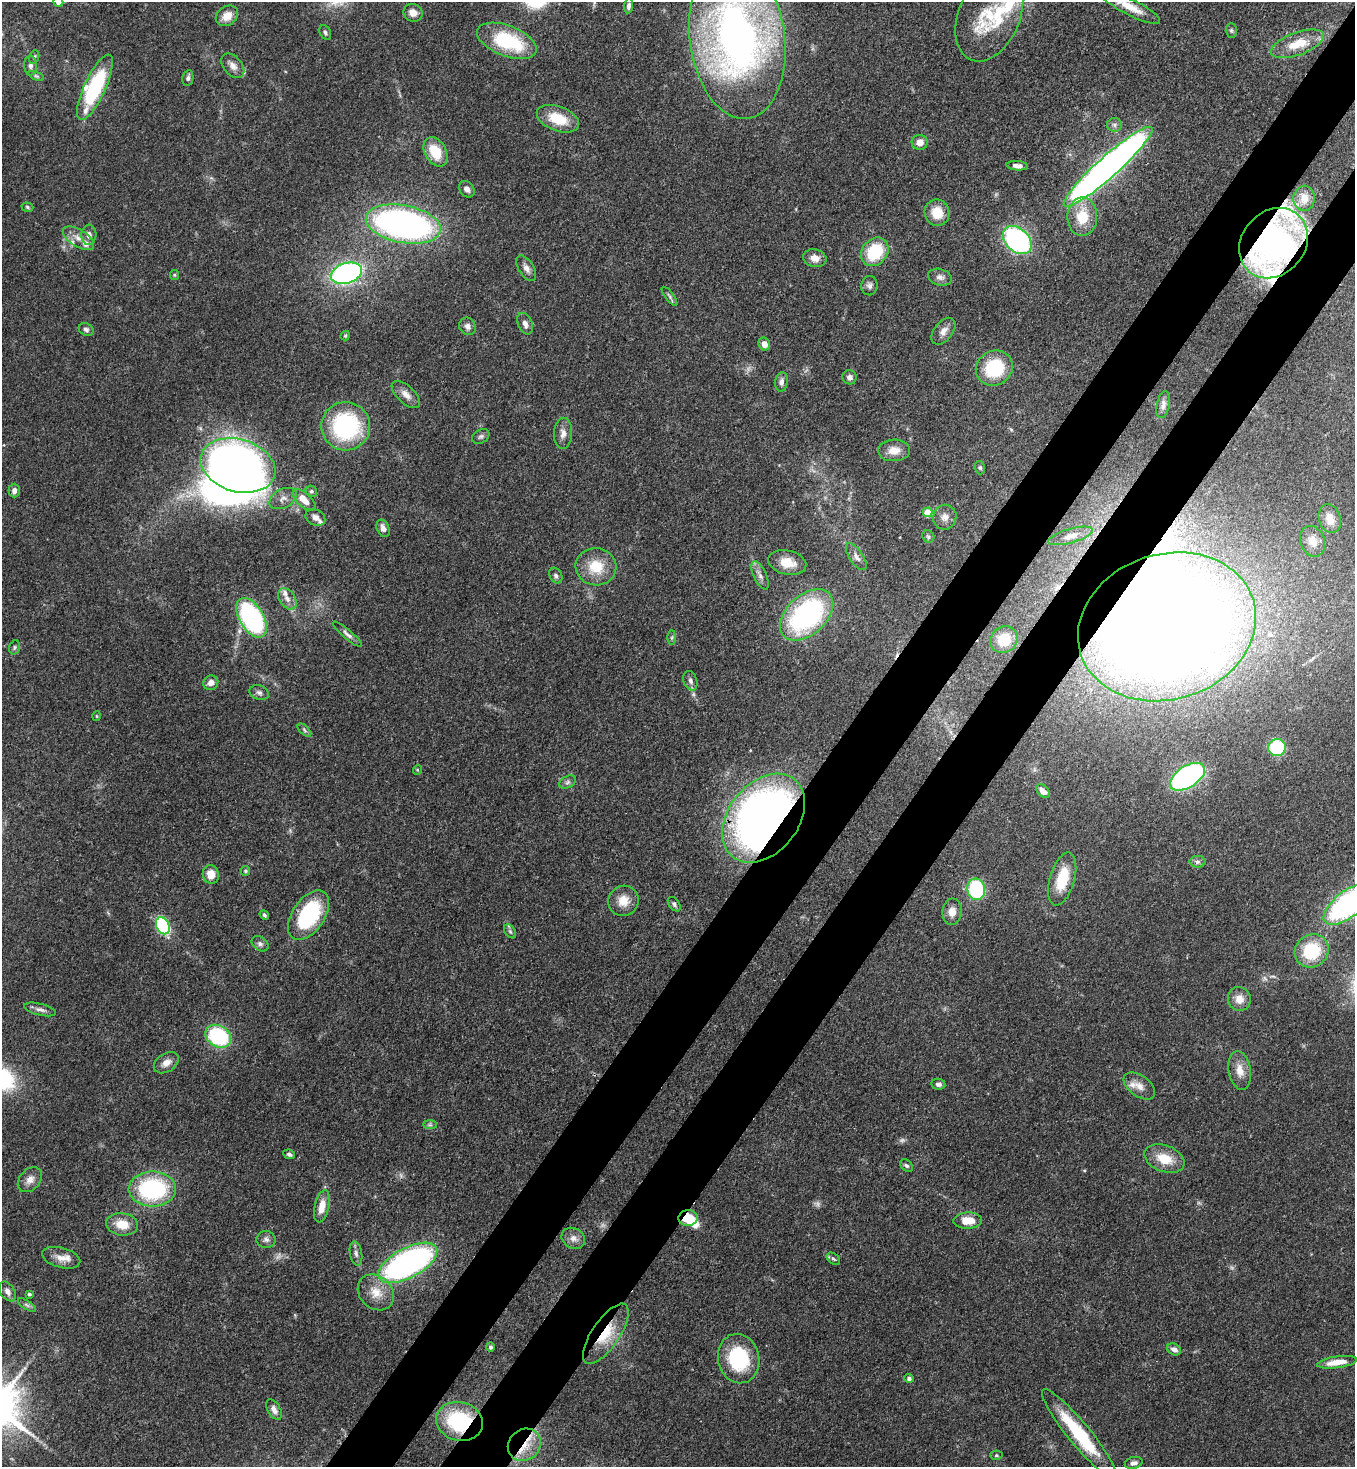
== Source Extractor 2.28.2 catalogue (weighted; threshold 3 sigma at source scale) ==
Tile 10 of 4 x 4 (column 2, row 3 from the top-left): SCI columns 1579-2931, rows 1525-2989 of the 6002 x 5980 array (HDU 1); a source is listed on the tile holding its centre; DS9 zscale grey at full resolution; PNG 1357 x 1469 px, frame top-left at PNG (2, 2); each listed source drawn as its Kron ellipse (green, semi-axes under 4 px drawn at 4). Shown black and unused: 9% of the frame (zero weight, under 3 of 4 exposures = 7% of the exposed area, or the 3 px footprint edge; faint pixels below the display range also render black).
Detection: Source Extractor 2.28.2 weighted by HDU 2 'WHT'; one run over the whole footprint, this tile lists its part. Background 0.127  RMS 0.0044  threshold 0.0197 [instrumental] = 3 sigma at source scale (4.5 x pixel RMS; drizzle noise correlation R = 1.50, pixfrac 1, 0.05/0.05 arcsec/px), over >= 5 px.
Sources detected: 166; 4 too faint to see at this stretch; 3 inside a brighter object's white glare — neither listed nor drawn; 11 inside a brighter listed object's ellipse — not listed separately; the other 148 listed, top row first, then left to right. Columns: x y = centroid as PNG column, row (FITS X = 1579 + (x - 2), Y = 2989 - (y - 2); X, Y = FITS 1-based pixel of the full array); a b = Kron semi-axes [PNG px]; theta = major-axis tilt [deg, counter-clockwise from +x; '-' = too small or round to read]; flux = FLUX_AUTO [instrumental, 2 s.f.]
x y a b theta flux
58 2 5 4 - 2.4
629 6 7 4 86 1.3
1130 7 34 8 -27 7.5
413 13 10 8 -30 3.4
989 15 48 31 68 28
227 16 12 9 36 5.5
1231 30 7 5 -89 0.85
325 32 8 5 -62 1.1
737 39 80 47 -82 220
507 41 31 15 -21 33
1297 44 28 11 20 9.8
34 57 7 5 73 0.86
30 66 10 6 -88 1.8
233 66 14 9 -50 3.2
36 76 8 4 -23 0.81
188 78 8 5 80 1.3
95 87 35 10 65 43
558 119 22 12 -20 13
1114 125 8 6 6 1.3
920 142 8 7 - 3.4
435 152 16 10 -61 12
1017 166 11 4 -5 2.3
1108 167 58 10 42 300
467 189 9 7 -49 2.2
1304 198 12 10 87 3.6
27 207 6 4 -19 0.71
937 213 13 12 - 8.5
1082 217 19 15 89 13
403 224 38 18 -11 170
89 235 10 7 86 2.4
78 238 18 8 -32 4.3
1017 240 16 11 -44 79
1274 243 38 31 48 160
875 252 15 12 49 22
815 258 12 8 -13 3.5
526 268 14 7 -58 2.4
346 273 16 10 18 110
174 275 5 4 - 0.51
940 277 12 8 -16 2.2
869 286 10 8 83 1.8
670 296 11 4 -53 0.95
525 324 11 7 -68 2.2
467 326 9 8 - 2.2
86 329 8 6 -29 1.3
943 331 15 9 51 3.1
345 336 5 4 - 0.47
764 344 6 5 - 3.2
994 368 19 17 31 26
849 377 7 7 - 1.8
781 382 10 6 81 1.9
406 394 17 8 -43 3.5
1163 405 13 6 78 2
346 426 24 24 - 57
563 433 16 9 87 3.1
481 436 9 6 31 1.2
894 450 16 11 2 5.1
238 465 38 26 -16 320
980 468 7 5 -73 0.82
14 490 7 5 -90 2.2
311 491 6 5 - 0.82
283 498 15 9 29 2.9
304 500 14 7 -43 5.6
927 512 5 4 - 10
945 517 12 11 - 3
315 518 10 7 -27 2.6
1330 519 15 11 -72 5.7
383 528 9 6 -65 2.3
928 536 6 5 - 0.89
1070 536 23 7 16 3.9
1312 541 16 12 -69 5.5
856 557 15 6 -56 2.4
787 562 19 12 -13 7.5
596 567 20 18 -8 13
760 575 15 6 -65 2.5
556 576 8 6 -61 1.5
287 599 12 8 -55 2.9
807 615 31 19 42 81
251 618 22 12 -59 73
1167 627 90 72 18 1000
348 634 19 4 -41 2
672 638 7 4 90 0.68
1004 640 14 13 - 11
15 647 7 5 74 0.88
690 681 10 6 -71 1.7
211 683 7 7 - 2.5
259 693 10 7 -22 1.5
97 716 5 3 - 0.43
304 730 8 4 -43 0.77
1277 747 9 8 - 28
417 770 5 3 - 0.43
1188 777 19 10 33 92
568 782 9 6 27 1.3
1043 791 8 5 -43 3.4
764 818 50 35 51 350
1198 862 8 6 0 1.3
245 871 5 4 - 0.62
211 874 9 8 - 5.4
1062 879 27 12 74 15
976 889 11 9 -78 37
623 901 15 15 - 6.8
674 904 8 5 -53 1
1348 904 29 13 38 100
952 912 13 9 84 3.9
264 915 5 4 - 0.85
309 915 28 16 56 41
163 926 9 6 -64 55
510 931 8 5 -54 0.86
260 944 9 6 -37 1.5
1312 951 17 16 - 21
1239 999 12 11 - 4.5
40 1009 16 6 -14 1.9
218 1036 13 10 -33 42
166 1063 14 9 33 3.6
1240 1070 19 11 -80 5.5
938 1084 7 5 -8 1.3
1139 1086 18 10 -35 4.6
430 1125 7 4 0 0.93
289 1154 6 4 -26 1.2
1164 1159 21 13 -20 10
906 1166 7 5 -42 0.92
30 1180 14 10 48 3.3
152 1189 24 17 0 53
322 1206 16 7 77 5.6
688 1218 9 8 - 11
968 1220 14 8 2 7.4
122 1224 16 11 -8 7.8
573 1238 12 10 -30 2.8
266 1239 9 8 - 1.8
356 1253 12 6 -80 1.8
61 1258 20 10 -16 4.6
833 1259 7 5 -39 0.83
408 1263 32 14 28 150
7 1291 11 7 -57 2.2
376 1292 20 16 -44 7.9
29 1294 4 3 - 0.76
27 1305 10 4 -34 1
606 1334 35 13 56 15
490 1347 4 4 - 0.9
1174 1349 7 5 -29 2.2
739 1359 25 20 -77 31
1337 1362 20 6 8 6.4
909 1378 4 4 - 1.4
274 1409 11 6 -60 2.3
460 1421 23 19 -14 37
1079 1434 57 11 -51 32
524 1445 17 15 40 10
996 1455 6 4 -1 0.68
1134 1463 9 6 15 1.7
Overlapping masked pixels (flux is a lower limit): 7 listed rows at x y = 1274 243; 1167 627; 764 818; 688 1218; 606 1334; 460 1421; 524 1445
Isophote crosses this tile's border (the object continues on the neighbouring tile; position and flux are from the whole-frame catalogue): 5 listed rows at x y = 58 2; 1130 7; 737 39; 1167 627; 1348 904